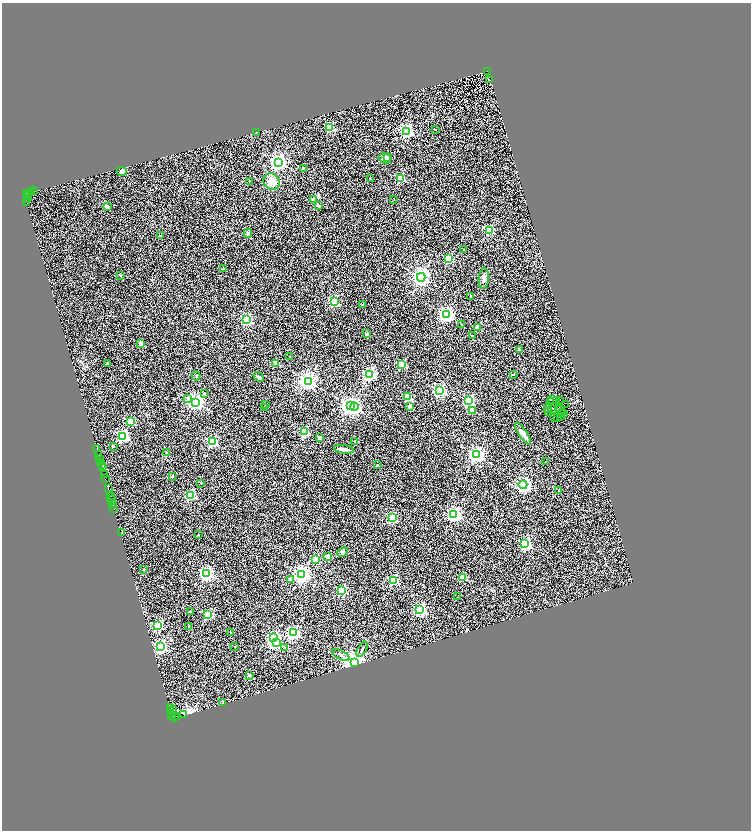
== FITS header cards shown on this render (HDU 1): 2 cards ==
NAXIS1  =                 1497
NAXIS2  =                 1656

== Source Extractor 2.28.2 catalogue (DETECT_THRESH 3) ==
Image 1497 x 1656 px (HDU 1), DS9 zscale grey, zoomed out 1/2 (1 PNG px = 2 x 2 image px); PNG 753 x 832 px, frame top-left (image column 1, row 1655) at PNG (2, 3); each listed source drawn as its Kron ellipse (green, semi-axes under 4 px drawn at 4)
Background 0.116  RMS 0.11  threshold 0.336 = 3 sigma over >= 5 px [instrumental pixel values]
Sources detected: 198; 44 cannot appear on this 1/2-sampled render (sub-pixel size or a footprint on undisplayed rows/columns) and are neither listed nor drawn; the other 154 listed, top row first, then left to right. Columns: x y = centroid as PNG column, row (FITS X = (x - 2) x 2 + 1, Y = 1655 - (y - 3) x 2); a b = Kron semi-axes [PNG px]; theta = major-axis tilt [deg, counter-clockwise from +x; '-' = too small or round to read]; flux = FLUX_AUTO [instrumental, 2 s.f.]
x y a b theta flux
487 71 2 1 - 26
489 79 2 1 - 7.6
330 127 3 3 - 1100
435 129 2 2 - 36
407 131 4 3 - 4600
257 132 3 2 - 10
387 157 3 2 - 150
385 158 6 5 - 96
279 162 4 4 - 10000
304 169 2 2 - 140
122 171 5 4 - 89
400 178 3 3 - 1300
370 179 2 2 - 16
249 181 2 2 - 20
272 182 8 7 - 240
34 191 2 1 - 14
32 192 3 2 - 41
29 193 2 1 - 12
26 194 2 2 - 37
27 196 2 1 - 23
27 198 2 1 - 18
313 200 2 2 - 250
394 200 2 2 - 9.5
26 202 2 1 - 65
319 206 4 3 - 27
107 207 4 3 - 52
489 230 3 3 - 1500
248 233 4 4 - 40
160 236 3 2 - 20
464 249 2 2 - 18
449 259 3 3 - 1100
224 268 2 2 - 77
120 275 2 2 - 27
421 277 4 4 - 13000
484 278 10 5 86 85
471 296 2 2 - 14
334 301 3 3 - 2100
362 305 2 2 - 34
446 315 4 4 - 7000
247 320 3 3 - 2900
462 324 2 2 - 32
478 328 2 2 - 300
367 334 2 2 - 110
473 336 2 2 - 45
141 343 2 2 - 270
519 349 2 2 - 28
290 357 3 2 - 15
107 363 2 2 - 12
276 363 2 2 - 530
402 364 3 3 - 1300
369 374 4 3 - 4100
513 374 2 2 - 50
196 376 4 3 - 19
258 377 5 3 - 38
308 381 4 4 - 12000
440 391 4 3 - 4200
205 393 2 2 - 17
408 397 3 2 - 810
188 399 3 2 - 160
552 399 2 2 - 24
556 400 2 2 - 36
468 401 3 3 - 2200
551 401 2 1 - 12
561 401 2 1 - 16
195 402 4 4 - 9300
565 404 2 2 - 7.1
266 405 2 2 - 29
351 406 4 3 - 11000
354 407 4 3 - 3000
409 407 2 2 - 170
264 408 2 2 - 58
548 408 2 1 - 16
553 409 2 1 - 15
558 409 2 1 - 20
472 410 2 2 - 450
560 410 3 1 - 14
548 412 2 1 - 18
563 412 2 1 - 4.9
563 414 2 1 - 9.5
561 417 3 2 - 8.3
555 418 2 1 - 6.8
557 418 2 1 - 4.1
130 422 3 3 - 1000
305 432 3 3 - 1500
523 434 13 4 -56 130
123 436 3 3 - 3600
319 437 2 2 - 120
354 441 2 2 - 11
212 442 3 3 - 2800
113 446 2 2 - 40
97 449 2 1 - 64
344 449 10 3 -7 92
166 452 2 2 - 45
98 454 2 1 - 220
476 455 4 4 - 7300
100 459 2 1 - 230
545 461 2 1 - 12
101 463 2 1 - 34
102 465 2 2 - 460
377 465 2 2 - 28
102 467 2 2 - 750
104 474 3 2 - 75
172 476 2 2 - 46
105 479 2 1 - 22
201 483 3 2 - 7.5
523 485 4 4 - 6800
108 489 2 1 - 51
559 490 2 2 - 44
191 495 3 3 - 1900
110 496 2 2 - 81
111 497 2 1 - 58
111 499 3 2 - 170
112 503 2 1 - 36
114 509 2 1 - 22
454 514 4 4 - 6900
392 518 3 3 - 1700
122 532 3 2 - 17
198 534 3 2 - 14
525 544 3 3 - 3300
343 552 5 4 - 35
328 557 2 2 - 340
316 559 3 3 - 970
144 569 2 1 - 10
206 573 4 4 - 6100
302 574 4 4 - 9500
462 577 3 3 - 730
291 579 2 2 - 210
393 580 3 3 - 2200
342 590 3 3 - 2100
457 597 2 1 - 4.9
420 610 4 3 - 4200
190 611 3 3 - 12
208 614 3 3 - 1400
157 625 3 3 - 2000
189 626 2 2 - 17
231 632 2 2 - 20
293 632 3 3 - 3800
274 638 4 3 - 3200
276 642 4 3 - 3300
234 646 2 2 - 17
160 647 4 4 - 5500
284 648 3 2 - 13
362 649 8 2 59 33
341 655 9 2 -28 41
354 663 4 3 - 24000
249 675 2 2 - 97
223 702 4 2 - 12
171 708 3 1 - 360
173 709 3 1 - 110
171 711 3 2 - 37
172 715 2 1 - 200
184 715 2 1 - 580
176 716 2 1 - 310
174 717 4 2 - 700
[44 sub-pixel or undisplayed-footprint detections neither listed nor drawn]